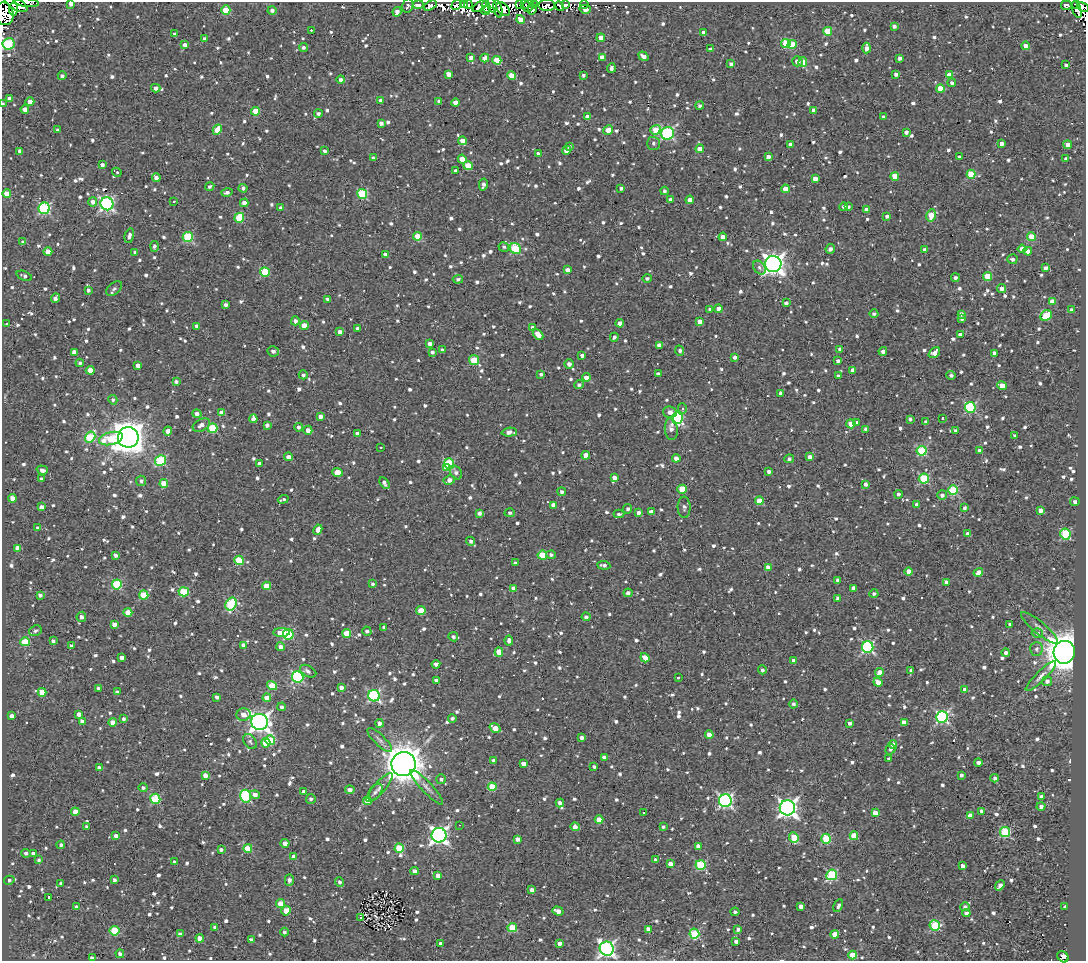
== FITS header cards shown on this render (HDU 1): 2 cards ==
NAXIS1  =                 1084
NAXIS2  =                  959

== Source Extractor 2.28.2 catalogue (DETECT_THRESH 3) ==
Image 1084 x 959 px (HDU 1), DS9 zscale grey, 1 PNG px = 1 image px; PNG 1088 x 963 px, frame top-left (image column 1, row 959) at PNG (2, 2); each listed source drawn as its Kron ellipse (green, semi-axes under 4 px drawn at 4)
Background 2.63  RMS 4.9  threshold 14.6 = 3 sigma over >= 5 px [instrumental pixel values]
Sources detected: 1321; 5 with non-positive FLUX_AUTO (blend fragments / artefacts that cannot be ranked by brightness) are neither listed nor drawn; of the other 1316, the 500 brightest by FLUX_AUTO listed and drawn (816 fainter detections omitted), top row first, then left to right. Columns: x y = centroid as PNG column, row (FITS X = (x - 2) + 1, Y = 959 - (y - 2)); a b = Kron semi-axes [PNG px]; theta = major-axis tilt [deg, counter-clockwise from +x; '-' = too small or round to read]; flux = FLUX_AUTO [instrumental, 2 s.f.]
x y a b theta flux
26 2 13 3 -5 1200
16 4 13 6 -31 13000
71 4 4 4 - 1700
464 4 4 3 - 4600
520 4 3 2 - 1200
525 4 5 2 - 940
534 4 3 3 - 970
584 4 4 3 - 960
1076 4 4 3 - 2700
418 5 5 4 - 3600
430 5 7 4 29 2300
456 5 5 3 - 8600
468 5 4 4 - 7900
492 5 8 4 -75 13000
547 5 8 6 -1 10000
565 5 3 3 - 2400
1066 5 5 5 - 1500
408 6 7 5 76 1100
480 6 8 4 36 5700
529 6 6 5 - 6000
560 6 5 2 - 1200
486 7 6 4 -78 5800
1083 7 6 3 -30 2100
14 9 6 4 85 53000
498 9 9 3 -78 920
503 9 8 5 -47 1300
585 9 6 4 -14 2400
226 10 4 4 - 10000
272 10 4 4 - 1000
532 10 5 3 - 1800
1077 10 8 4 -71 1000
485 11 5 3 - 1400
397 12 5 4 - 1600
4 14 11 9 -77 6000
521 19 4 4 - 3700
894 26 4 4 - 1000
311 30 3 2 - 1300
828 31 4 4 - 11000
703 32 4 3 - 930
175 34 4 3 - 1000
601 38 4 4 - 4500
204 39 4 4 - 1000
8 44 6 5 - 26000
786 44 5 4 - 12000
792 44 4 4 - 7100
185 45 4 4 - 1500
1025 46 4 4 - 1800
303 47 4 4 - 910
866 48 5 4 - 2300
710 49 4 3 - 830
643 56 5 4 - 1900
471 57 4 4 - 1800
602 57 4 4 - 2100
485 58 4 4 - 2300
900 58 4 4 - 1200
497 60 4 4 - 7400
797 61 5 5 - 2400
803 62 5 4 - 7200
731 64 4 4 - 1400
1066 65 4 3 - 1200
611 68 4 3 - 1200
449 74 4 4 - 2700
896 74 4 3 - 1300
512 75 4 4 - 4200
583 75 3 3 - 850
949 75 4 4 - 5300
62 76 4 4 - 870
341 80 4 4 - 1300
952 83 4 3 - 880
156 88 5 4 - 1300
940 88 4 4 - 5100
9 99 4 3 - 1300
381 101 4 4 - 1200
439 101 4 3 - 960
30 102 4 4 - 3500
456 103 4 4 - 3200
3 104 4 3 - 870
700 106 4 4 - 880
25 109 4 4 - 2400
813 110 4 4 - 2400
256 111 4 4 - 7000
318 113 4 4 - 870
587 117 4 4 - 2500
883 117 3 3 - 890
381 123 4 4 - 1300
57 130 3 3 - 930
217 130 5 4 - 6000
608 130 5 4 - 3900
655 130 5 4 - 8300
906 132 4 3 - 1500
667 133 6 6 - 46000
462 141 4 4 - 3200
654 143 7 6 - 1100
790 144 4 3 - 880
1002 144 4 4 - 1800
1068 145 4 4 - 3500
569 146 4 3 - 860
700 149 4 4 - 4300
566 150 5 4 - 1900
20 151 4 4 - 1500
325 151 4 3 - 1000
538 154 4 3 - 1300
768 157 4 4 - 1800
959 157 3 3 - 960
373 158 4 3 - 1200
462 159 4 4 - 3700
1066 159 3 3 - 960
102 165 3 3 - 1300
468 166 4 4 - 9400
456 171 3 3 - 980
117 172 5 3 - 880
971 174 4 4 - 10000
895 176 4 4 - 7400
156 177 4 4 - 1400
815 179 4 4 - 2600
483 185 6 4 79 1200
210 187 5 3 - 850
243 188 4 4 - 1200
621 188 4 4 - 890
785 189 4 4 - 3600
664 191 4 3 - 830
227 192 6 4 15 1000
7 194 4 4 - 5300
362 194 5 5 - 20000
670 199 4 3 - 1400
690 200 4 4 - 3200
174 201 3 3 - 1200
93 202 5 4 - 1500
244 203 4 4 - 2200
107 204 6 6 - 74000
844 207 4 4 - 1200
848 207 4 4 - 880
44 208 6 5 - 37000
281 208 4 4 - 1000
866 209 4 4 - 1200
931 215 6 4 79 6800
887 216 4 4 - 900
239 218 5 4 - 13000
129 236 7 4 75 1300
418 236 4 4 - 7400
188 237 5 5 - 20000
723 237 4 4 - 2400
1032 237 4 4 - 6500
23 242 4 4 - 1400
154 246 5 3 - 960
504 247 5 4 - 890
515 248 6 5 - 22000
830 249 5 4 - 1300
1022 249 4 4 - 2500
925 250 4 4 - 1600
1028 251 4 4 - 3100
48 252 4 4 - 4400
135 252 4 4 - 880
386 254 4 3 - 1600
1012 259 5 5 - 980
773 264 8 8 - 220000
759 267 7 5 -53 930
1045 268 4 4 - 1300
568 270 4 4 - 2300
265 272 5 5 - 15000
24 276 8 4 -22 990
987 276 4 4 - 11000
647 278 5 4 - 890
955 278 4 4 - 1000
458 279 5 4 - 860
114 289 9 5 39 900
1001 289 4 4 - 1600
88 290 4 3 - 1100
55 298 5 4 - 1300
327 299 3 3 - 830
1052 302 4 4 - 3400
786 303 4 3 - 990
226 305 4 3 - 1200
710 309 4 3 - 920
719 309 4 4 - 2400
1072 310 4 4 - 1300
874 313 4 4 - 850
961 314 4 3 - 1300
1046 315 6 5 - 14000
962 319 3 3 - 990
295 321 4 4 - 1200
700 322 4 4 - 4500
7 323 3 3 - 930
620 323 4 4 - 1900
197 326 4 4 - 1400
304 326 4 4 - 5000
358 328 4 3 - 1100
533 328 4 4 - 1600
340 332 4 4 - 2000
538 334 6 4 -45 3200
960 335 4 3 - 1700
614 337 4 3 - 970
430 344 4 3 - 1500
659 345 4 4 - 2200
840 349 4 4 - 1200
442 350 4 3 - 1100
273 351 6 5 - 1200
680 351 5 4 - 900
883 351 4 4 - 1400
74 352 4 4 - 2400
432 352 4 4 - 1000
934 353 6 4 41 2300
994 353 4 3 - 1700
582 355 4 3 - 1000
735 357 4 3 - 1500
474 360 5 4 - 12000
838 361 4 3 - 1400
80 363 4 4 - 970
569 364 4 4 - 1500
138 366 4 4 - 2700
90 370 4 4 - 3800
853 370 4 4 - 1600
541 374 4 3 - 890
658 374 3 3 - 840
303 375 4 4 - 970
951 375 4 4 - 920
838 376 4 3 - 920
586 377 4 4 - 2400
176 382 4 3 - 930
579 385 5 4 - 960
1002 386 5 4 - 4700
781 393 4 3 - 1700
113 400 5 4 - 860
970 407 5 5 - 33000
682 408 5 4 - 900
670 412 7 5 -12 1800
222 413 4 4 - 3200
197 414 4 4 - 1700
320 416 4 4 - 1400
677 418 6 5 - 52000
942 418 3 3 - 890
253 419 4 4 - 2000
910 419 4 4 - 840
857 422 3 3 - 1500
926 422 4 4 - 1400
851 424 4 4 - 6600
201 425 9 6 31 1800
267 425 4 4 - 1100
298 427 4 4 - 1000
213 428 5 5 - 19000
671 429 11 6 -85 2000
866 429 4 3 - 2200
308 430 4 4 - 2300
955 430 4 3 - 830
168 431 4 4 - 2300
509 432 7 4 3 1900
357 434 4 3 - 1600
1015 436 4 3 - 1200
90 437 6 5 - 17000
128 437 10 10 - 620000
111 439 12 6 14 13000
381 447 3 3 - 1400
922 451 5 5 - 21000
980 451 4 3 - 2000
586 455 4 4 - 3200
288 457 4 4 - 2400
810 457 4 4 - 2500
676 458 4 4 - 2000
789 459 5 4 - 860
160 460 5 5 - 23000
259 464 4 3 - 1300
449 464 5 5 - 19000
447 467 4 4 - 4400
42 470 6 4 -18 1500
337 472 5 4 - 6000
769 472 4 3 - 1100
456 473 7 5 -55 1400
614 478 4 4 - 1700
42 479 4 3 - 1400
924 479 5 5 - 24000
449 480 6 4 30 1900
141 481 5 5 - 1000
384 483 6 3 -60 1200
164 484 4 4 - 5600
865 484 4 4 - 1100
682 489 4 4 - 10000
953 490 5 5 - 20000
562 492 4 4 - 980
898 494 4 4 - 980
942 495 5 5 - 1300
12 498 4 4 - 3200
283 499 5 3 - 1000
759 501 4 4 - 8100
1075 502 4 4 - 1200
553 505 4 4 - 2400
917 505 4 3 - 1400
42 507 4 4 - 1800
684 507 10 6 -89 1200
964 508 4 4 - 840
628 509 5 4 - 960
1040 510 4 4 - 2300
651 511 4 3 - 1400
479 513 4 4 - 1100
510 513 5 4 - 940
638 513 4 3 - 1300
619 514 5 3 - 850
38 528 4 3 - 1600
318 530 5 4 - 2600
967 534 4 3 - 1300
1065 534 5 5 - 22000
471 541 4 4 - 870
18 548 4 4 - 3200
116 555 4 3 - 1100
542 555 4 4 - 12000
551 555 4 4 - 900
239 560 4 4 - 13000
515 563 4 3 - 1100
604 565 6 3 -7 1100
768 567 4 4 - 2800
909 571 4 4 - 3800
978 572 5 4 - 2800
838 580 4 3 - 1500
946 582 4 3 - 1600
117 584 5 5 - 24000
373 584 3 3 - 860
267 586 4 4 - 6600
854 588 4 4 - 2700
514 589 4 4 - 4100
184 592 5 4 - 15000
628 593 4 3 - 1400
874 594 4 4 - 860
40 595 4 3 - 990
144 595 5 4 - 11000
838 598 4 4 - 1100
231 604 7 5 62 25000
421 611 4 4 - 8500
128 612 4 4 - 4900
81 617 5 5 - 1500
586 617 4 4 - 1100
114 624 4 4 - 2100
1010 624 4 3 - 910
384 627 4 3 - 880
1039 628 23 6 -40 2400
35 631 6 5 - 990
367 631 5 4 - 1000
282 633 8 4 3 6000
347 633 4 4 - 7100
1037 633 5 4 - 1000
288 634 5 5 - 23000
453 637 5 4 - 910
53 641 4 3 - 870
509 641 5 4 - 1400
25 642 5 4 - 13000
243 645 4 4 - 2100
71 646 4 3 - 1200
280 647 4 4 - 1900
868 647 6 5 - 49000
1036 649 7 6 - 1000
499 652 5 4 - 4000
1064 652 11 10 - 820000
1006 653 4 4 - 1200
122 657 4 3 - 1900
645 658 5 4 - 3000
794 661 4 4 - 2000
436 664 4 4 - 1700
762 670 4 4 - 920
308 671 9 5 -30 1200
911 671 4 3 - 920
879 672 4 4 - 3500
1041 676 20 5 44 2000
298 677 5 5 - 40000
678 677 3 3 - 1400
436 680 4 3 - 1400
1047 681 5 5 - 1400
878 682 4 4 - 3400
272 686 5 4 - 9300
341 687 4 3 - 1600
98 688 4 4 - 930
965 689 4 4 - 1500
42 692 4 4 - 6300
117 692 4 4 - 1200
374 696 6 5 - 51000
217 697 4 3 - 1000
267 698 4 4 - 3700
794 704 4 4 - 910
281 707 4 4 - 970
79 714 4 4 - 2100
243 715 7 6 - 2900
12 716 4 4 - 1700
942 717 6 5 - 59000
452 718 4 4 - 940
124 719 4 3 - 980
82 721 4 3 - 1600
113 722 4 4 - 2700
260 722 8 8 - 190000
904 722 4 4 - 3200
379 723 4 4 - 2000
850 723 3 3 - 1100
495 728 6 4 -33 5000
709 735 4 4 - 2700
582 738 4 4 - 1300
270 740 5 4 - 12000
380 740 16 5 -44 1500
250 742 8 6 -53 1000
266 743 4 4 - 6400
893 744 4 4 - 2800
890 749 5 4 - 1100
604 757 4 3 - 1500
889 759 4 3 - 1100
494 760 4 3 - 1000
978 762 4 4 - 1300
523 763 4 4 - 2400
404 764 12 12 - 720000
594 766 3 3 - 840
99 768 4 4 - 1900
205 775 4 4 - 2800
961 775 4 3 - 940
995 778 4 4 - 1200
441 779 5 5 - 850
427 787 23 5 -47 2200
492 787 4 4 - 12000
143 788 4 4 - 870
379 788 18 6 49 1600
350 790 4 4 - 1700
304 791 4 3 - 1300
375 792 10 5 52 1000
255 795 5 4 - 2200
246 796 6 5 - 31000
1042 797 4 4 - 2600
155 799 5 5 - 20000
311 799 5 4 - 1100
367 801 4 4 - 5200
725 801 6 6 - 79000
560 803 4 3 - 1600
1041 806 4 4 - 1300
787 808 8 7 - 160000
982 811 4 3 - 2100
75 812 4 4 - 5300
644 813 3 3 - 970
875 813 4 4 - 3600
970 816 4 4 - 2800
599 819 4 4 - 6200
459 825 3 2 - 1200
87 827 4 3 - 870
575 827 4 4 - 1900
663 827 4 3 - 830
1005 832 5 5 - 23000
439 835 7 7 - 130000
116 836 4 4 - 2300
854 836 4 4 - 8900
794 838 5 4 - 9800
517 839 4 3 - 2000
826 839 5 5 - 18000
285 843 4 4 - 2600
61 845 4 4 - 870
698 846 4 4 - 2600
248 848 4 4 - 11000
399 848 4 4 - 12000
221 850 3 3 - 950
26 853 5 4 - 910
33 853 4 3 - 970
294 857 4 4 - 3300
39 860 4 4 - 830
656 860 4 3 - 1600
175 862 4 3 - 1100
670 864 4 4 - 2700
700 865 5 5 - 23000
962 866 4 4 - 1400
414 871 4 4 - 1700
832 875 5 5 - 28000
438 876 4 4 - 2000
9 880 5 4 - 930
114 880 4 4 - 910
289 880 5 4 - 1800
340 882 5 4 - 990
61 883 4 3 - 1300
1000 885 5 4 - 1700
532 890 4 4 - 1500
49 898 3 3 - 2600
281 904 4 4 - 4800
801 906 4 4 - 2000
838 906 7 4 63 1100
76 907 4 3 - 930
965 907 5 4 - 980
1065 907 4 3 - 1100
286 911 5 4 - 4900
558 911 6 4 -19 2500
735 912 4 3 - 1000
966 913 4 4 - 1300
361 917 3 3 - 2200
935 925 5 5 - 22000
215 927 4 4 - 1100
512 928 4 4 - 13000
648 929 4 3 - 2300
738 929 4 4 - 1100
115 931 5 5 - 15000
284 932 4 4 - 860
180 934 4 4 - 1300
694 934 5 5 - 19000
835 934 4 4 - 5000
200 938 4 4 - 3600
251 940 4 4 - 1500
736 941 4 3 - 1100
440 943 3 3 - 1200
559 943 4 3 - 1700
607 949 7 7 - 100000
120 954 4 4 - 1000
853 955 4 4 - 11000
1063 957 6 5 - 6000
92 958 4 3 - 1400
At the frame edge (FLAGS 8, measured only in part): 7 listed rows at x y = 26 2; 16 4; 71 4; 4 14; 8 44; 3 104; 1063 957
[816 fainter detections neither listed nor drawn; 5 non-positive-flux detections neither listed nor drawn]